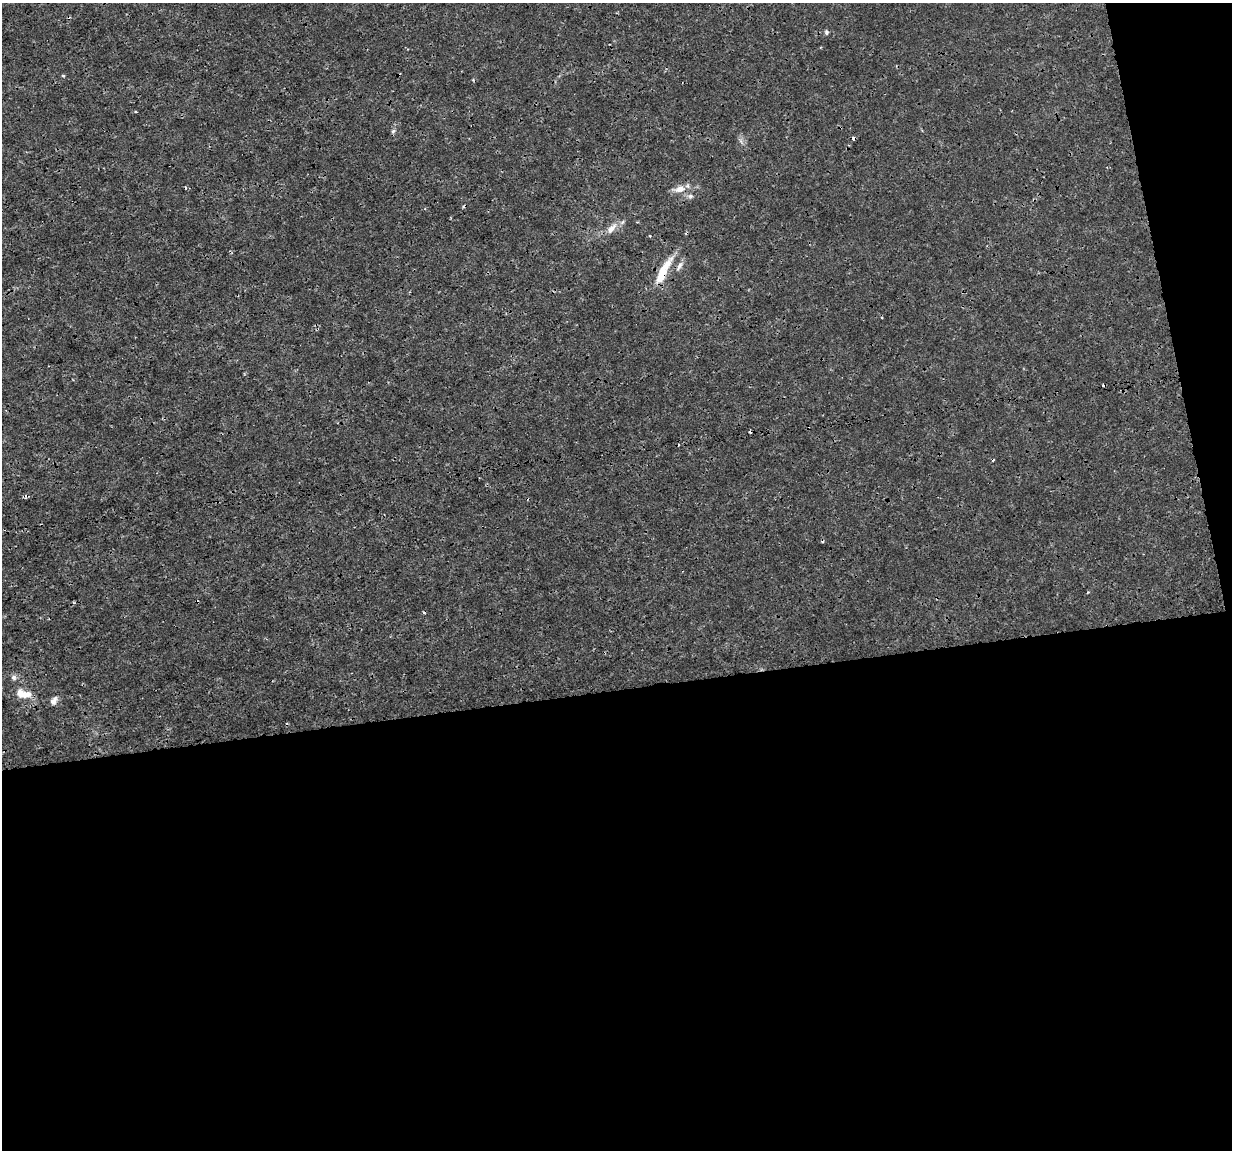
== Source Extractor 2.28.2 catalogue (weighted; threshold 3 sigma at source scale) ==
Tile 16 of 4 x 4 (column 4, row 4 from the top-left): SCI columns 3693-4922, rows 79-1226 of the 4922 x 4703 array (HDU 1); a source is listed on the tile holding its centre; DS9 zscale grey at full resolution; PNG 1234 x 1152 px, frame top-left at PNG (2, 3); no overlay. Shown black and unused: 43% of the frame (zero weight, under 3 of 4 exposures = <1% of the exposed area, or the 3 px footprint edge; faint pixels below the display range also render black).
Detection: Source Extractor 2.28.2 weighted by HDU 2 'WHT'; one run over the whole footprint, this tile lists its part. Background -4.10e-05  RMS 7.5e-04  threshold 0.00337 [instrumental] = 3 sigma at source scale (4.5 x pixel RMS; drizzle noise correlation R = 1.50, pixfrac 1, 0.0396/0.0396 arcsec/px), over >= 5 px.
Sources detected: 21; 6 cosmic-ray / hot-pixel residue — not listed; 2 inside a brighter listed object's ellipse — not listed separately; the other 13 listed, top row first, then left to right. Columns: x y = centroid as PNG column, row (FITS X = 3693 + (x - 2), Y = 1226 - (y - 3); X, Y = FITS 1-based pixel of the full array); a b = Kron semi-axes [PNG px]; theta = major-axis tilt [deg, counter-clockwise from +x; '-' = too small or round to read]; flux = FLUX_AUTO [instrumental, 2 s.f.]
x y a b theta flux
826 32 6 5 - 0.15
63 76 4 3 - 0.094
136 112 4 2 - 0.059
393 131 6 5 - 0.14
854 138 4 3 - 0.25
679 189 16 9 16 0.64
690 196 7 6 - 0.18
611 229 16 7 48 0.59
666 266 29 10 55 1.4
679 266 13 5 64 0.3
14 677 7 7 - 0.22
23 694 21 10 -10 1
54 701 12 7 65 0.34
Overlapping masked pixels (flux is a lower limit): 1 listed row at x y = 854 138